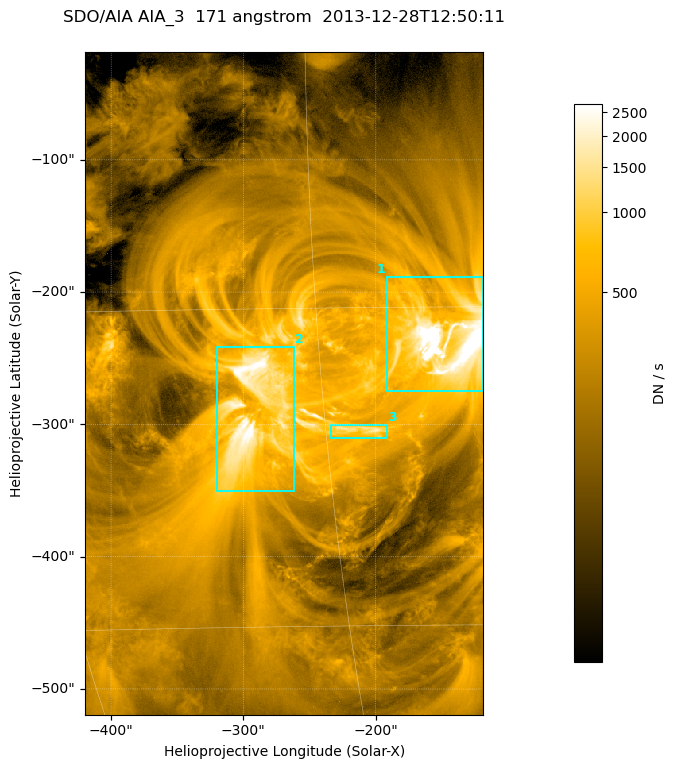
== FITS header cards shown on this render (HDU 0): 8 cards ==
TELESCOP= 'SDO/AIA '
INSTRUME= 'AIA_3   '
WAVELNTH=                  171
WAVEUNIT= 'angstrom'
DATE-OBS= '2013-12-28T12:50:11.34'
CTYPE1  = 'HPLN-TAN'
CTYPE2  = 'HPLT-TAN'
BUNIT   = 'DN / s  '

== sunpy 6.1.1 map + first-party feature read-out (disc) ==
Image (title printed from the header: SDO/AIA AIA_3  171 angstrom  2013-12-28T12:50:11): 502 x 835 px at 0.599 arcsec/px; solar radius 976 arcsec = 1628 px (partial field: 5.0% of the solar disc is inside the frame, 100% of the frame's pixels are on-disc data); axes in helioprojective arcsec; data unit DN / s (BUNIT, on the colour bar)
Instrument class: DISC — disc imager (sunpy class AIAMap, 171 A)
Bright regions (active regions / flare kernels): reference = the on-disc median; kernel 5 px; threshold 5 sigma = 718 DN / s over a disc level ~238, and >= 1.15x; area >= 419 px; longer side >= 6 px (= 3.6 arcsec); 3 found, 3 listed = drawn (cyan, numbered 1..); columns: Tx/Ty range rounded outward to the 2 arcsec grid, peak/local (2 s.f.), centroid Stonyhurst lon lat
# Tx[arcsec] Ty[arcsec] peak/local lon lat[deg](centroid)
1 -192..-118 -276..-188 26 -9 -17
2 -320..-262 -350..-240 12 -18 -20
3 -234..-190 -310..-300 6.7 -13 -21